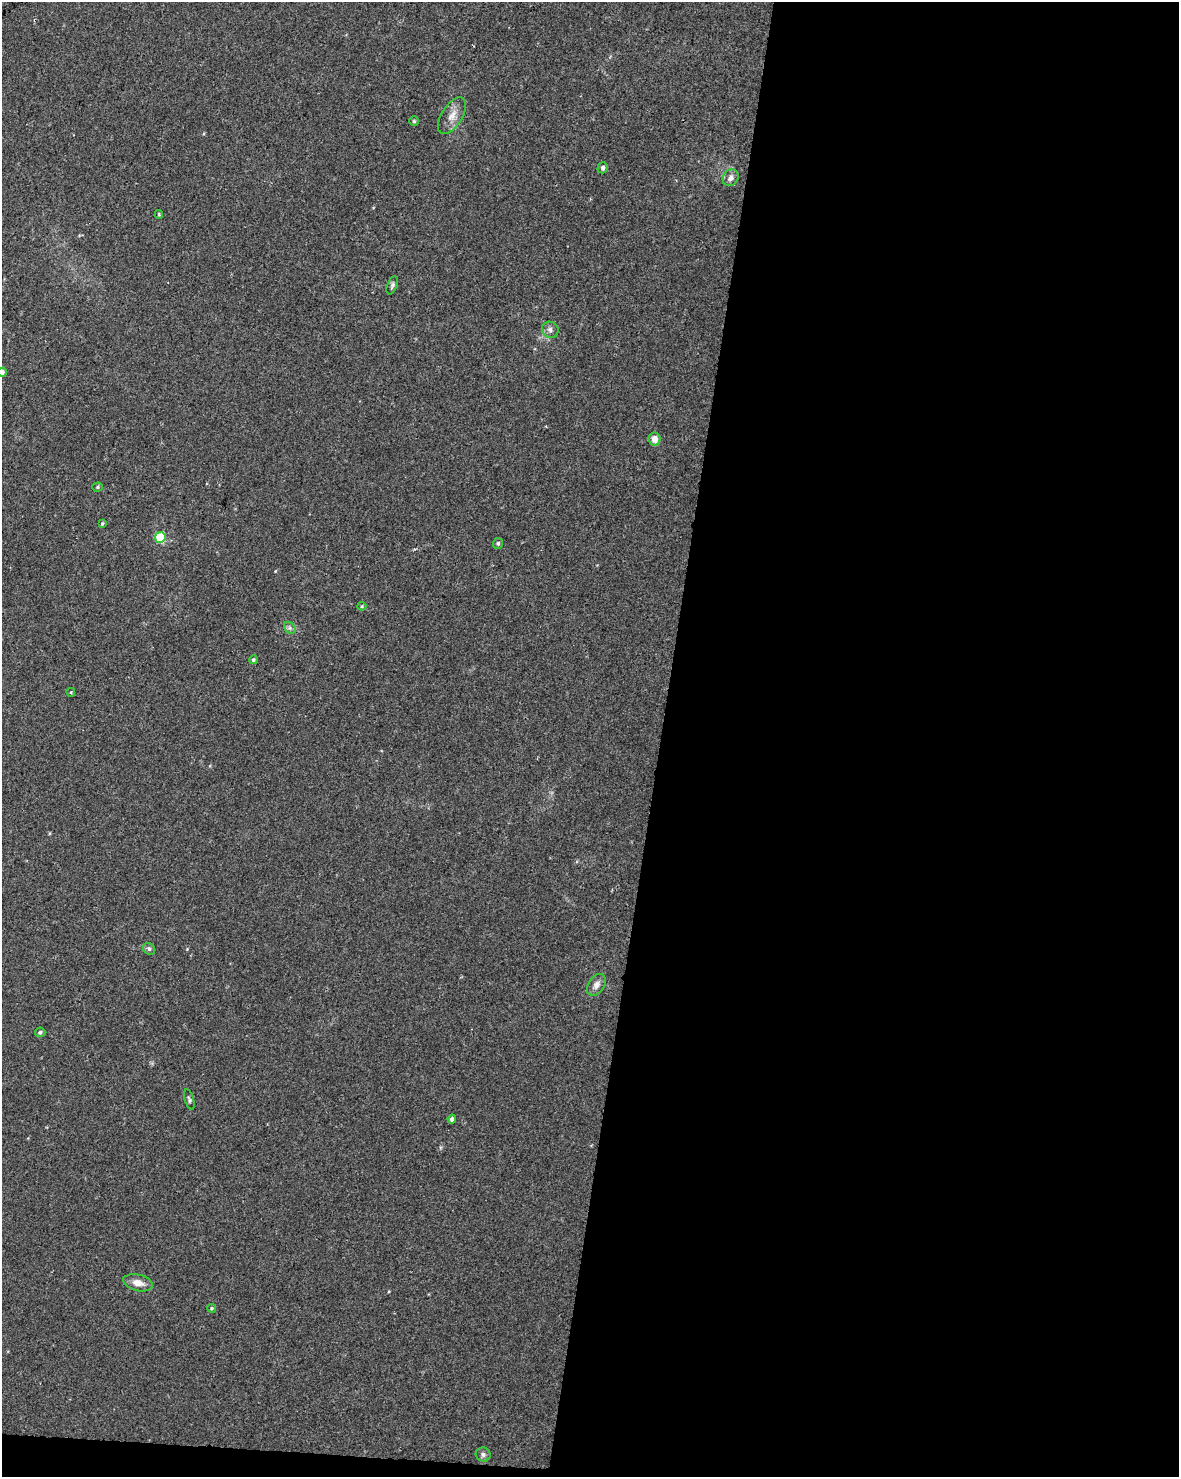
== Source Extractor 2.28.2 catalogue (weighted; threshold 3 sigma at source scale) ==
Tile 12 of 4 x 3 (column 4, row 3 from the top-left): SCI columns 3539-4715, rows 285-1759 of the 4715 x 4936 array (HDU 1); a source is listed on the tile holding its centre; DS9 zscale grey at full resolution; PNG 1181 x 1479 px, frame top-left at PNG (2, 2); each listed source drawn as its Kron ellipse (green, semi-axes under 4 px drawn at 4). Shown black and unused: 45% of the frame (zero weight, under 2 of 3 exposures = <1% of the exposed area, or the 3 px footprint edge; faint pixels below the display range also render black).
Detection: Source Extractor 2.28.2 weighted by HDU 2 'WHT'; one run over the whole footprint, this tile lists its part. Background 0.045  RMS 0.0065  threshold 0.0291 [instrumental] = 3 sigma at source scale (4.5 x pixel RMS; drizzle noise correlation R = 1.50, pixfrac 1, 0.0396/0.0396 arcsec/px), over >= 5 px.
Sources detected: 25; all 25 listed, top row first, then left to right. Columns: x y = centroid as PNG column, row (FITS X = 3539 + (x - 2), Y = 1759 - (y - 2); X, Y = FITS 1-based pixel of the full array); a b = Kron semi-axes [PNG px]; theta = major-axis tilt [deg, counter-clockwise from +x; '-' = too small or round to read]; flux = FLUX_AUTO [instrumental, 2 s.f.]
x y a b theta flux
452 116 20 10 57 6.9
414 121 5 5 - 0.92
603 168 5 5 - 2
731 178 9 7 54 3.3
159 214 4 4 - 0.61
392 285 9 5 67 1.5
550 330 8 8 - 2.6
2 372 5 4 - 1.7
654 439 6 6 - 4.9
98 487 5 4 - 0.75
102 523 3 3 - 3.1
160 537 5 5 - 33
498 543 5 5 - 1.1
362 606 4 4 - 0.68
290 628 6 5 - 1.6
253 660 4 4 - 1
71 692 4 4 - 0.89
149 949 6 5 - 1.3
596 985 12 8 55 3.8
40 1032 5 4 - 1.2
189 1100 10 4 -73 1.2
452 1119 4 4 - 1.8
138 1283 15 8 -14 5.8
212 1308 4 4 - 0.78
483 1454 7 7 - 1.7
Isophote crosses this tile's border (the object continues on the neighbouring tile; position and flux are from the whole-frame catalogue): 1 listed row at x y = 2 372